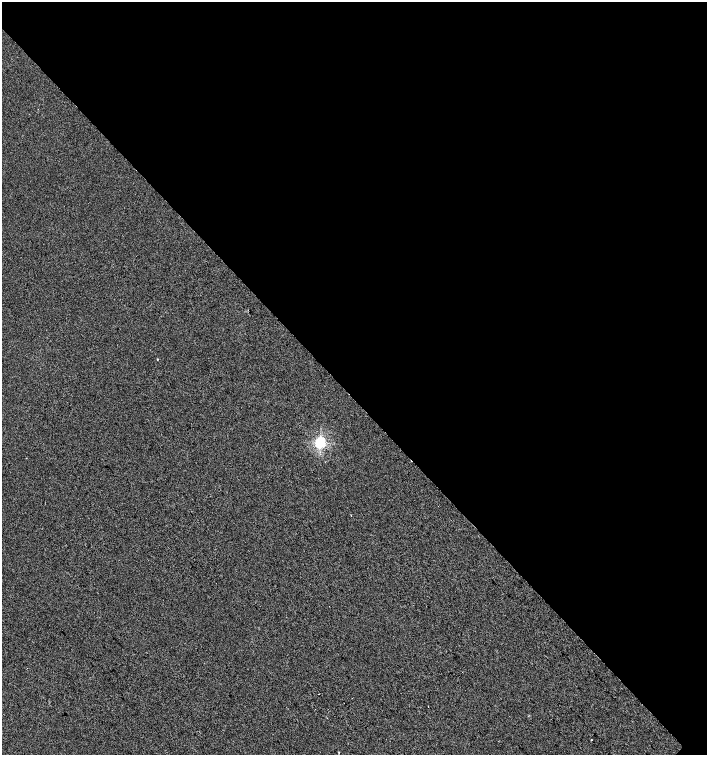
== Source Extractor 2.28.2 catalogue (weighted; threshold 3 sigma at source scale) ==
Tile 3 of 4 x 4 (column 3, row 1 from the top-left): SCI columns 3042-4451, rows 4518-6023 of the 6018 x 6029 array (HDU 1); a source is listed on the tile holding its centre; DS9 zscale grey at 2 x 2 block average (1 PNG px = mean of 2 x 2 image px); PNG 709 x 757 px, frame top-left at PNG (2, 2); no overlay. Shown black and unused: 53% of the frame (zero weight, under 2 of 3 exposures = <1% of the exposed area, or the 3 px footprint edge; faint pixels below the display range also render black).
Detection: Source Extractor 2.28.2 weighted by HDU 2 'WHT'; one run over the whole footprint, this tile lists its part. Background 6.08e-04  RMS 0.0056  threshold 0.0251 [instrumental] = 3 sigma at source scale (4.5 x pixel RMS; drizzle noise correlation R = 1.50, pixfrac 1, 0.0396/0.0396 arcsec/px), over >= 5 px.
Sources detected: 7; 1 cosmic-ray / hot-pixel residue — not listed; the other 6 listed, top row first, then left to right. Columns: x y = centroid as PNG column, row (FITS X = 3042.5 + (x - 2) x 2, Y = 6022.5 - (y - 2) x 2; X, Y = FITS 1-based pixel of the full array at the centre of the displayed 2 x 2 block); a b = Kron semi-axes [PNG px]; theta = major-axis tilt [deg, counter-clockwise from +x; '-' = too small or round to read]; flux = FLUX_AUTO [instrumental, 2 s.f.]
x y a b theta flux
157 359 2 2 - 1
320 443 3 3 - 210
351 515 2 2 - 0.83
428 706 2 2 - 0.74
591 740 2 2 - 5.3
339 752 2 2 - 1.2